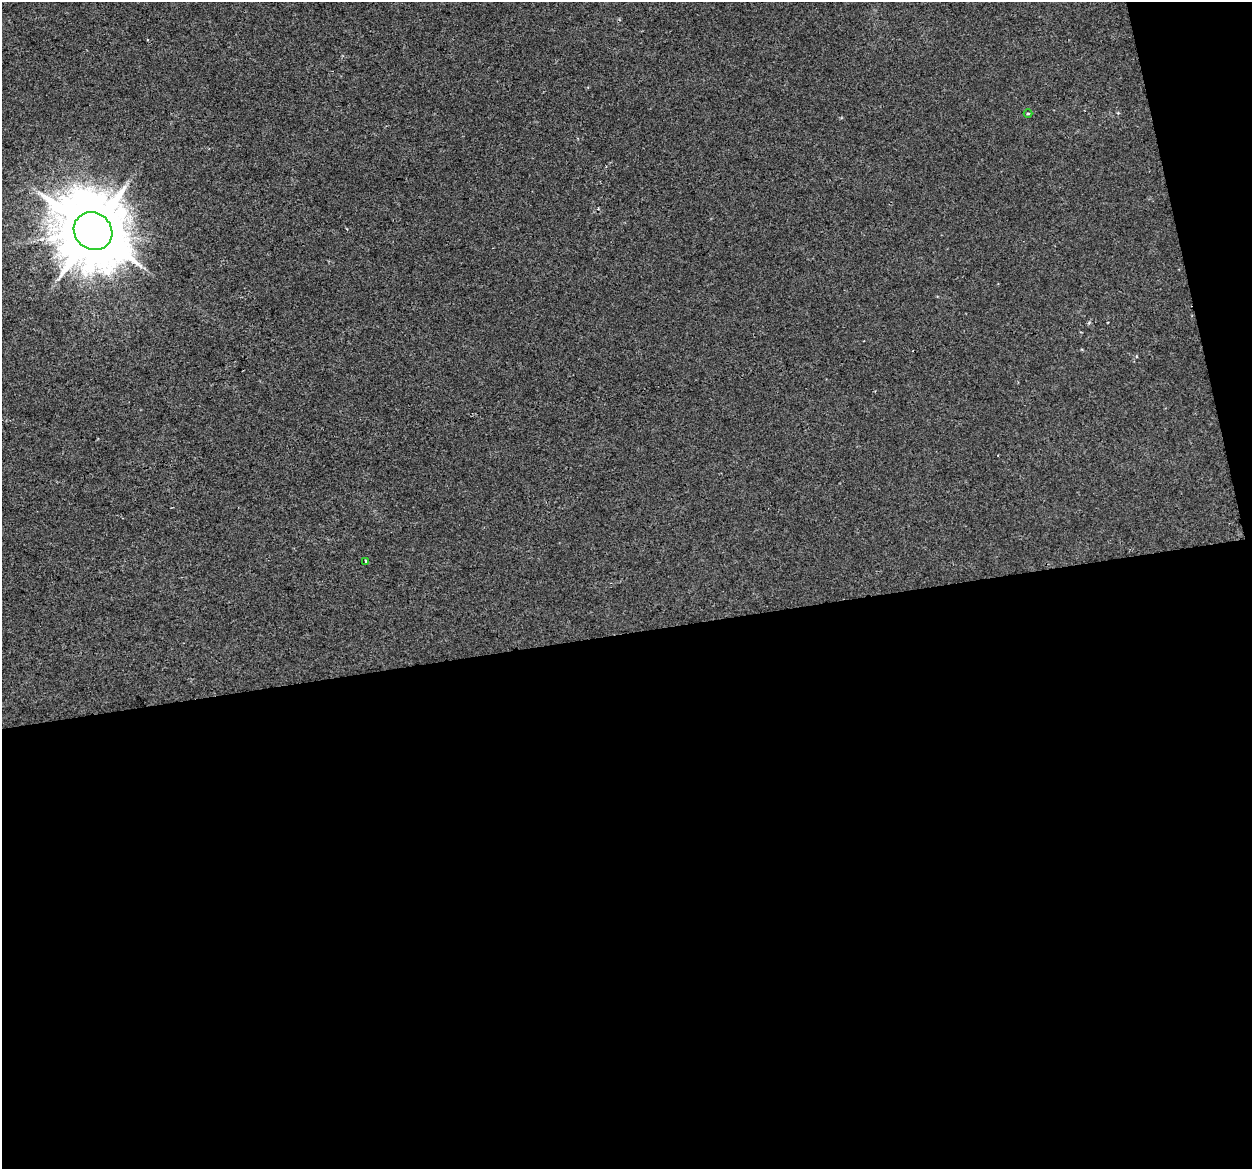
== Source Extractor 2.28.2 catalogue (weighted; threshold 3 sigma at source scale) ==
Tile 16 of 4 x 4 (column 4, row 4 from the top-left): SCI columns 3752-5001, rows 83-1249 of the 5001 x 4785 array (HDU 1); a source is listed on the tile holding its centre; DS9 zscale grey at full resolution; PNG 1254 x 1171 px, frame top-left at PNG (2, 2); each listed source drawn as its Kron ellipse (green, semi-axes under 4 px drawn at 4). Shown black and unused: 48% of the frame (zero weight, under 2 of 3 exposures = <1% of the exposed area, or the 3 px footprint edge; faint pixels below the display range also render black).
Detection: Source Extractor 2.28.2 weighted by HDU 2 'WHT'; one run over the whole footprint, this tile lists its part. Background 0.00647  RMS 0.0062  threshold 0.028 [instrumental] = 3 sigma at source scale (4.5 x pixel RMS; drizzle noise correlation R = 1.50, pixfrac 1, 0.0396/0.0396 arcsec/px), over >= 5 px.
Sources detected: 3; all 3 listed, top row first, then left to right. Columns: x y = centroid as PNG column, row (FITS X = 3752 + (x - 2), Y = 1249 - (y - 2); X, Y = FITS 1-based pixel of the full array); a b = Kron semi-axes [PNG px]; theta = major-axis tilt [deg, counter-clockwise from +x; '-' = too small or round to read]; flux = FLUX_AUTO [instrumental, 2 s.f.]
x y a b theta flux
1028 113 4 3 - 0.5
93 231 20 18 -43 5700
366 562 3 3 - 14